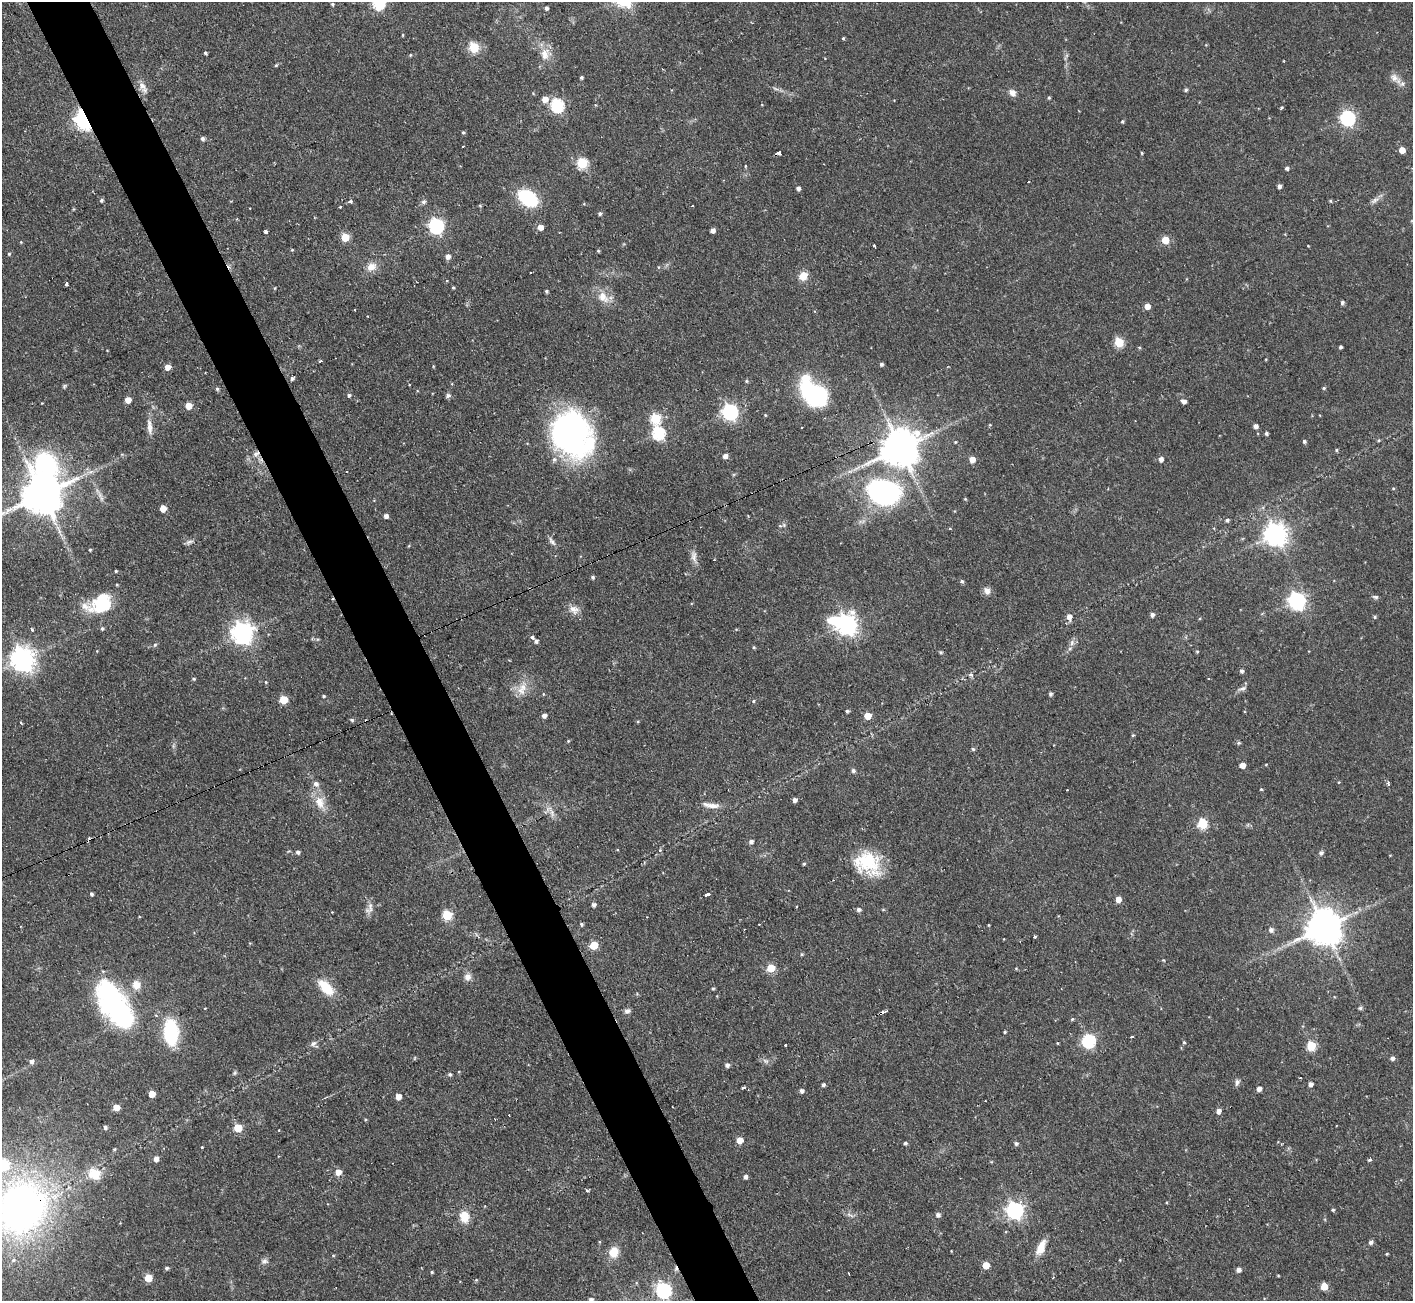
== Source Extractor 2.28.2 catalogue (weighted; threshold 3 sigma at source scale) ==
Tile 11 of 4 x 4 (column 3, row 3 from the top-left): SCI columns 2821-4231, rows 1447-2745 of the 5641 x 5624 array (HDU 1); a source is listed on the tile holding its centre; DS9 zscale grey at full resolution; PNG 1415 x 1303 px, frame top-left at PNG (2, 2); no overlay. Shown black and unused: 5% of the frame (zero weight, under 2 of 3 exposures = <1% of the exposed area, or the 3 px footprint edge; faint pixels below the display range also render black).
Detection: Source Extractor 2.28.2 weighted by HDU 2 'WHT'; one run over the whole footprint, this tile lists its part. Background 0.0722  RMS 0.0059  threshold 0.0263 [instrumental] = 3 sigma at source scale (4.5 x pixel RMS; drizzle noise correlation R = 1.50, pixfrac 1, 0.05/0.05 arcsec/px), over >= 5 px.
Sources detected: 279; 2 too faint to see at this stretch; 3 inside a brighter object's white glare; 5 cosmic-ray / hot-pixel residue — not listed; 2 inside a brighter listed object's ellipse — not listed separately; the other 267 listed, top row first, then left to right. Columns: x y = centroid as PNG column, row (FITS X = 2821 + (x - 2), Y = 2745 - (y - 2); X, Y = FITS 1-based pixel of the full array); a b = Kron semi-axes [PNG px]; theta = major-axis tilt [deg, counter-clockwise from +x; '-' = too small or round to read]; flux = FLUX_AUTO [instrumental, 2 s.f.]
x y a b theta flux
378 3 6 6 - 63
332 4 5 4 - 0.9
546 8 5 4 - 1.4
403 35 5 3 - 0.47
843 38 4 4 - 0.65
474 48 6 5 - 34
205 53 4 3 - 0.92
410 55 4 3 - 0.66
545 55 14 11 -90 6.7
276 65 5 4 - 0.68
581 77 3 3 - 1
1394 78 14 10 -48 4.3
142 85 15 9 -61 4.2
1186 90 4 4 - 1.1
533 93 4 4 - 0.55
1012 93 9 7 -50 3.2
1049 98 4 3 - 0.83
545 99 6 5 - 5.7
557 105 6 6 - 78
1281 108 5 3 - 0.66
1348 118 6 6 - 120
84 120 7 5 -68 270
1122 121 4 4 - 0.79
463 132 4 4 - 0.77
202 138 5 4 - 1.7
463 147 3 2 - 0.91
1402 150 5 5 - 5.6
779 153 4 3 - 2.7
1142 153 3 3 - 0.6
582 163 5 5 - 45
745 166 4 3 - 0.53
1287 168 4 4 - 1.6
1028 181 3 3 - 2.2
1279 186 4 4 - 1.9
798 188 4 4 - 1.8
528 198 17 11 -35 45
102 200 5 4 - 1
1375 200 12 6 41 2.4
350 201 3 3 - 3
424 202 6 5 - 1.5
480 205 5 3 - 0.58
692 206 3 2 - 0.52
340 207 3 3 - 0.93
600 214 4 4 - 1.2
436 226 7 6 - 130
540 227 5 5 - 4.1
713 230 4 4 - 3.1
266 232 4 3 - 4.5
345 237 5 5 - 19
1165 240 5 5 - 13
21 242 4 4 - 0.48
874 246 4 3 - 2.2
292 250 4 4 - 0.56
598 251 4 3 - 0.69
9 254 5 4 - 0.66
448 257 5 5 - 2.9
371 267 14 10 28 5.7
658 267 5 3 - 0.54
530 272 3 2 - 0.94
803 276 10 9 - 6.5
67 284 3 3 - 1.2
275 288 5 3 - 0.5
453 288 4 3 - 0.62
546 291 4 3 - 0.91
603 297 18 12 -49 7.9
1342 302 4 4 - 1.5
1147 306 5 5 - 5.4
1119 342 5 5 - 29
1340 347 3 3 - 1.2
320 361 3 2 - 1.2
881 364 4 3 - 1.4
167 367 5 5 - 4.8
292 378 5 4 - 1.3
746 381 5 4 - 0.71
1324 388 4 4 - 0.75
217 389 5 4 - 0.99
814 394 32 19 -39 61
349 395 4 4 - 1
448 395 6 6 - 1.3
128 400 5 5 - 5.9
1184 401 5 4 - 2.7
188 406 5 5 - 8.2
730 412 7 6 - 160
765 415 4 3 - 0.51
656 418 6 5 - 39
990 425 4 4 - 0.59
1255 426 5 4 - 2.5
149 427 23 6 -84 4.5
802 428 2 2 - 0.6
658 433 6 6 - 65
1266 433 4 3 - 1.2
571 434 42 34 -55 190
1379 440 5 3 - 0.54
1304 441 4 4 - 1.2
955 442 4 4 - 0.55
900 448 11 10 - 1700
1336 450 4 4 - 0.8
256 454 10 8 36 3.3
725 456 5 5 - 2.7
972 459 5 5 - 5.7
1161 459 5 5 - 2.5
47 464 49 30 -39 88
347 472 3 2 - 0.84
1393 488 4 4 - 0.6
883 492 33 25 -17 110
42 494 11 10 - 2200
965 499 4 4 - 0.56
163 509 5 5 - 6.6
386 516 4 4 - 2.5
1227 520 4 4 - 1.3
784 525 6 4 -47 0.93
1276 534 8 7 - 460
552 541 13 5 -55 2.1
189 542 11 5 18 1.6
409 545 5 3 - 0.51
90 550 3 3 - 0.65
694 556 19 7 -79 3.6
714 560 3 2 - 0.53
116 571 3 3 - 0.7
593 577 4 4 - 1
962 581 5 4 - 1.1
987 591 10 7 -62 3.1
1375 597 8 5 -11 1.2
1297 600 7 7 - 200
101 606 34 16 6 24
574 609 14 11 -21 4.6
1152 615 5 4 - 1.8
1069 617 7 6 - 3.8
1374 617 4 4 - 0.76
847 625 8 7 - 300
102 629 5 4 - 0.88
32 630 4 3 - 3.3
242 633 8 7 - 410
532 637 4 4 - 1.1
536 641 5 5 - 1.8
1072 643 8 6 71 2.1
155 645 5 4 - 0.99
754 647 4 4 - 0.68
941 652 5 4 - 0.81
1197 652 4 4 - 0.57
22 659 8 8 - 530
1242 671 5 4 - 1.3
971 675 6 5 - 1.3
194 679 5 4 - 0.74
1209 679 3 3 - 1
266 682 5 4 - 0.63
1242 688 13 6 19 2.3
522 689 20 11 71 7.8
543 694 5 3 - 0.51
1051 694 5 4 - 1.3
323 696 4 3 - 0.78
283 700 5 5 - 19
753 701 4 4 - 0.69
847 711 4 3 - 1.1
544 716 5 4 - 2.5
867 716 5 5 - 9.7
352 720 6 5 - 0.89
1133 735 4 4 - 0.67
568 741 4 4 - 0.6
1239 743 4 4 - 1
973 749 5 4 - 0.93
1242 765 5 4 - 4.8
853 771 5 5 - 1.5
1339 782 4 3 - 0.41
316 784 7 7 - 2.5
1388 784 7 3 -78 0.92
1261 789 4 3 - 0.57
794 800 4 4 - 2.4
320 802 18 11 -68 8.7
712 806 22 7 -2 5.1
548 809 9 4 52 1.8
1202 824 5 5 - 37
751 842 5 4 - 1.9
660 850 4 4 - 0.65
298 852 4 4 - 1.7
1321 853 6 6 - 1.4
867 862 31 25 -16 31
804 864 4 3 - 0.74
91 894 4 3 - 1.1
707 895 5 3 - 7.6
1118 899 6 5 - 4.3
594 905 4 4 - 1.9
797 907 3 2 - 0.75
370 908 17 7 -89 3.5
859 910 5 5 - 1.9
447 915 5 5 - 33
581 924 4 4 - 1
989 925 4 3 - 0.48
1324 927 10 10 - 1500
1271 930 6 5 - 2.1
1035 937 3 3 - 1.1
594 945 6 5 - 13
802 954 5 4 - 0.65
771 968 5 5 - 18
1016 968 4 4 - 0.51
468 977 10 9 - 3.2
136 985 12 11 - 5.9
326 987 21 10 -46 15
713 989 5 4 - 0.72
114 1004 50 22 -58 120
205 1008 4 2 - 0.37
1360 1008 5 5 - 0.97
627 1011 8 6 17 1.9
884 1012 7 3 27 2
1072 1019 5 4 - 0.69
171 1032 20 11 -87 52
1005 1032 3 3 - 0.69
1132 1037 3 2 - 1.2
1089 1041 6 6 - 82
1184 1042 4 3 - 0.7
313 1043 9 5 44 1.8
1057 1043 4 3 - 0.48
785 1045 3 3 - 1.2
1311 1046 5 5 - 27
1392 1058 5 5 - 1.8
31 1061 6 5 - 2
727 1065 5 5 - 2.1
235 1073 6 5 - 0.93
450 1074 5 5 - 1.2
1237 1082 10 5 78 1.7
1311 1084 5 4 - 2.5
823 1085 4 4 - 1.3
744 1088 4 3 - 3.5
1259 1089 4 4 - 2.7
801 1091 5 4 - 1.9
152 1094 5 5 - 8.5
398 1097 5 4 - 5.1
116 1108 5 4 - 7.2
1218 1111 5 4 - 3.3
105 1127 4 4 - 1.5
238 1128 5 5 - 18
279 1130 4 3 - 0.38
740 1140 5 5 - 7
905 1143 4 4 - 1.1
1016 1144 5 4 - 1.4
202 1147 3 2 - 0.59
114 1149 5 4 - 0.7
156 1159 5 5 - 3.2
1370 1159 4 3 - 1.3
3 1164 9 6 36 44
338 1172 5 5 - 5.2
94 1174 13 12 - 12
745 1177 5 4 - 1.9
587 1190 5 3 - 0.78
21 1208 49 42 54 310
1015 1210 7 7 - 210
1333 1210 4 3 - 0.8
850 1215 12 3 -28 1.5
938 1215 5 5 - 1.9
464 1217 13 10 -78 8.7
1371 1242 6 5 - 1.5
1041 1247 20 8 67 7.6
614 1252 13 11 73 7.9
1387 1254 3 3 - 0.52
333 1255 5 3 - 0.52
13 1260 7 6 - 1.5
265 1261 9 7 -1 2
986 1265 5 5 - 9.3
166 1268 5 4 - 1
1238 1270 5 4 - 2.4
432 1272 4 3 - 0.71
1278 1276 4 3 - 0.46
148 1278 5 5 - 15
476 1280 4 4 - 0.6
1324 1286 6 6 - 7.2
663 1290 7 6 - 120
591 1300 5 4 - 1.9
Overlapping masked pixels (flux is a lower limit): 7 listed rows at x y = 84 120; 779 153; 571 434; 900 448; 256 454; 884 1012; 21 1208
Isophote crosses this tile's border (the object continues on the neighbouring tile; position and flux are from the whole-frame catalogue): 5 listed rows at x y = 378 3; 42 494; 3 1164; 21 1208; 591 1300